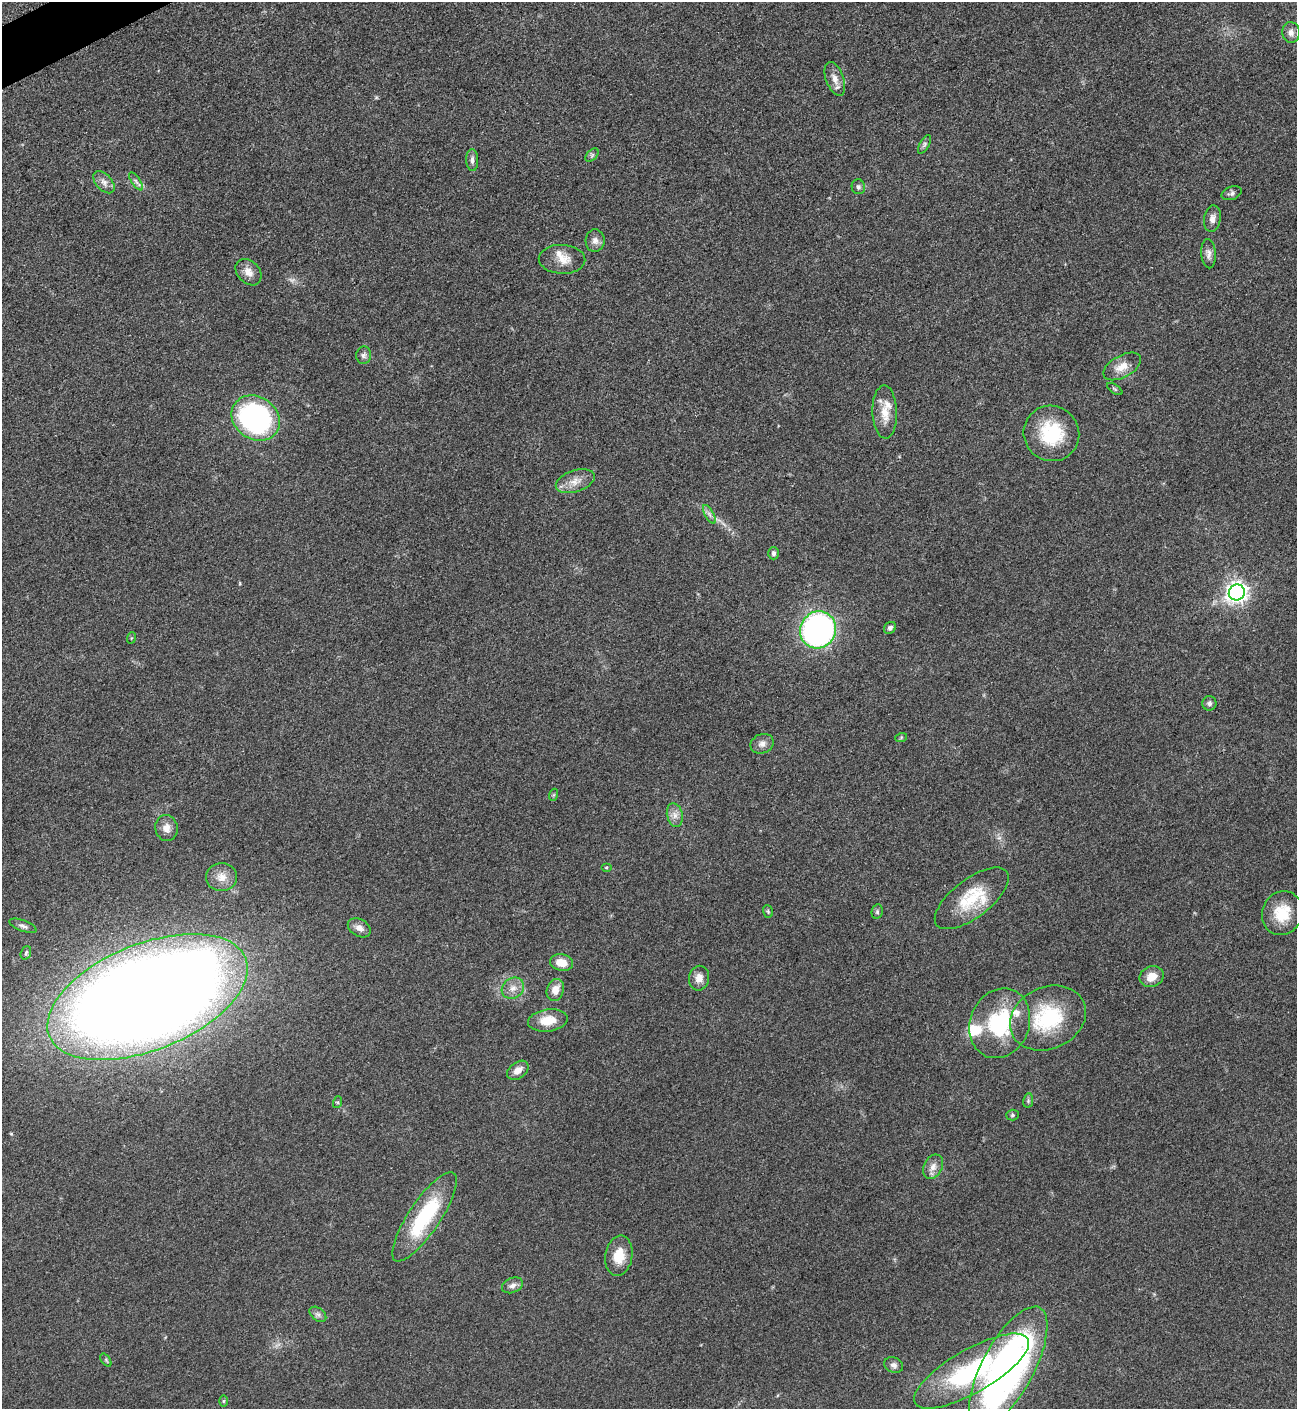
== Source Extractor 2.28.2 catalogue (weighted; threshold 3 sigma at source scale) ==
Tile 11 of 4 x 4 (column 3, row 3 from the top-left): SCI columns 2750-4044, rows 1415-2821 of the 5635 x 5645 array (HDU 1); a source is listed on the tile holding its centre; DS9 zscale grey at full resolution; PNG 1299 x 1411 px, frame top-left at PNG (2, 2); each listed source drawn as its Kron ellipse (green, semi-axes under 4 px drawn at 4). Shown black and unused: <1% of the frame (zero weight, under 3 of 5 exposures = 1% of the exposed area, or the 3 px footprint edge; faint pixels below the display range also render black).
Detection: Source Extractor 2.28.2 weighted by HDU 2 'WHT'; one run over the whole footprint, this tile lists its part. Background 0.0916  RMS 0.0067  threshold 0.0302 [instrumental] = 3 sigma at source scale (4.5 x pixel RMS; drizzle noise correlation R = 1.50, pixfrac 1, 0.05/0.05 arcsec/px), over >= 5 px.
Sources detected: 71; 1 too faint to see at this stretch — neither listed nor drawn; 5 inside a brighter listed object's ellipse — not listed separately; the other 65 listed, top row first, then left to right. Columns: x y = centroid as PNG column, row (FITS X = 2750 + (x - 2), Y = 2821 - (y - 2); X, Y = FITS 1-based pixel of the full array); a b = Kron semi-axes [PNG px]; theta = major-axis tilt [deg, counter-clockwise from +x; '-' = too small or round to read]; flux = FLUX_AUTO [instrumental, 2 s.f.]
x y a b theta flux
1291 32 10 8 -86 3.8
835 79 18 9 -70 5.8
924 144 10 5 60 1.6
592 155 8 5 46 1.4
472 160 11 6 -88 2.7
136 181 10 4 -57 1.8
104 182 13 8 -48 4
858 187 7 6 - 1.8
1232 193 10 6 19 2.1
1212 219 13 8 80 3.9
595 241 11 9 86 4.2
1208 254 15 7 -86 3.4
562 259 23 14 -2 9.8
248 272 15 11 -47 6.2
364 355 8 7 - 2.4
1122 366 21 11 29 8.5
1115 389 9 3 -34 0.96
885 412 26 12 -88 11
256 418 25 21 -35 140
1051 433 28 27 - 36
575 481 20 10 19 7.7
709 514 10 4 -60 2.3
774 553 6 5 - 1.8
1237 592 8 7 - 430
890 628 6 5 - 1.9
818 630 19 17 58 220
131 638 6 3 70 0.7
1209 703 7 7 - 2.4
901 738 6 4 20 0.78
762 744 12 9 22 3.8
553 795 6 4 71 0.89
675 815 12 8 -76 4.4
166 828 13 11 -80 5.7
606 867 5 3 - 0.62
222 877 15 14 - 7.6
972 898 44 19 37 30
768 911 6 5 - 0.98
877 912 7 5 78 1.4
1282 913 22 20 66 19
23 926 14 5 -21 2.5
359 928 12 8 -30 4.4
26 953 7 5 70 1.2
562 963 11 8 -11 9.2
1152 977 12 10 22 8.5
699 978 12 10 79 5.7
513 988 12 10 38 5.5
555 990 11 8 69 7.1
147 997 106 53 22 1900
1048 1018 39 31 25 52
548 1020 20 11 7 13
1000 1023 36 29 67 53
518 1070 12 8 36 5.6
1028 1101 7 5 79 1.3
338 1102 6 4 72 0.8
1012 1115 6 5 - 1.3
933 1167 13 9 61 4.9
425 1217 53 16 56 55
619 1256 20 13 81 13
512 1285 11 7 21 3.3
318 1314 9 6 -38 2.2
106 1360 7 4 -54 1
894 1365 9 7 -19 2.7
1008 1367 67 26 62 280
971 1371 65 21 30 86
224 1401 6 4 89 0.84
Isophote crosses this tile's border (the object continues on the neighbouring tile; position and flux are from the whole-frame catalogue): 1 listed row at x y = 1008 1367